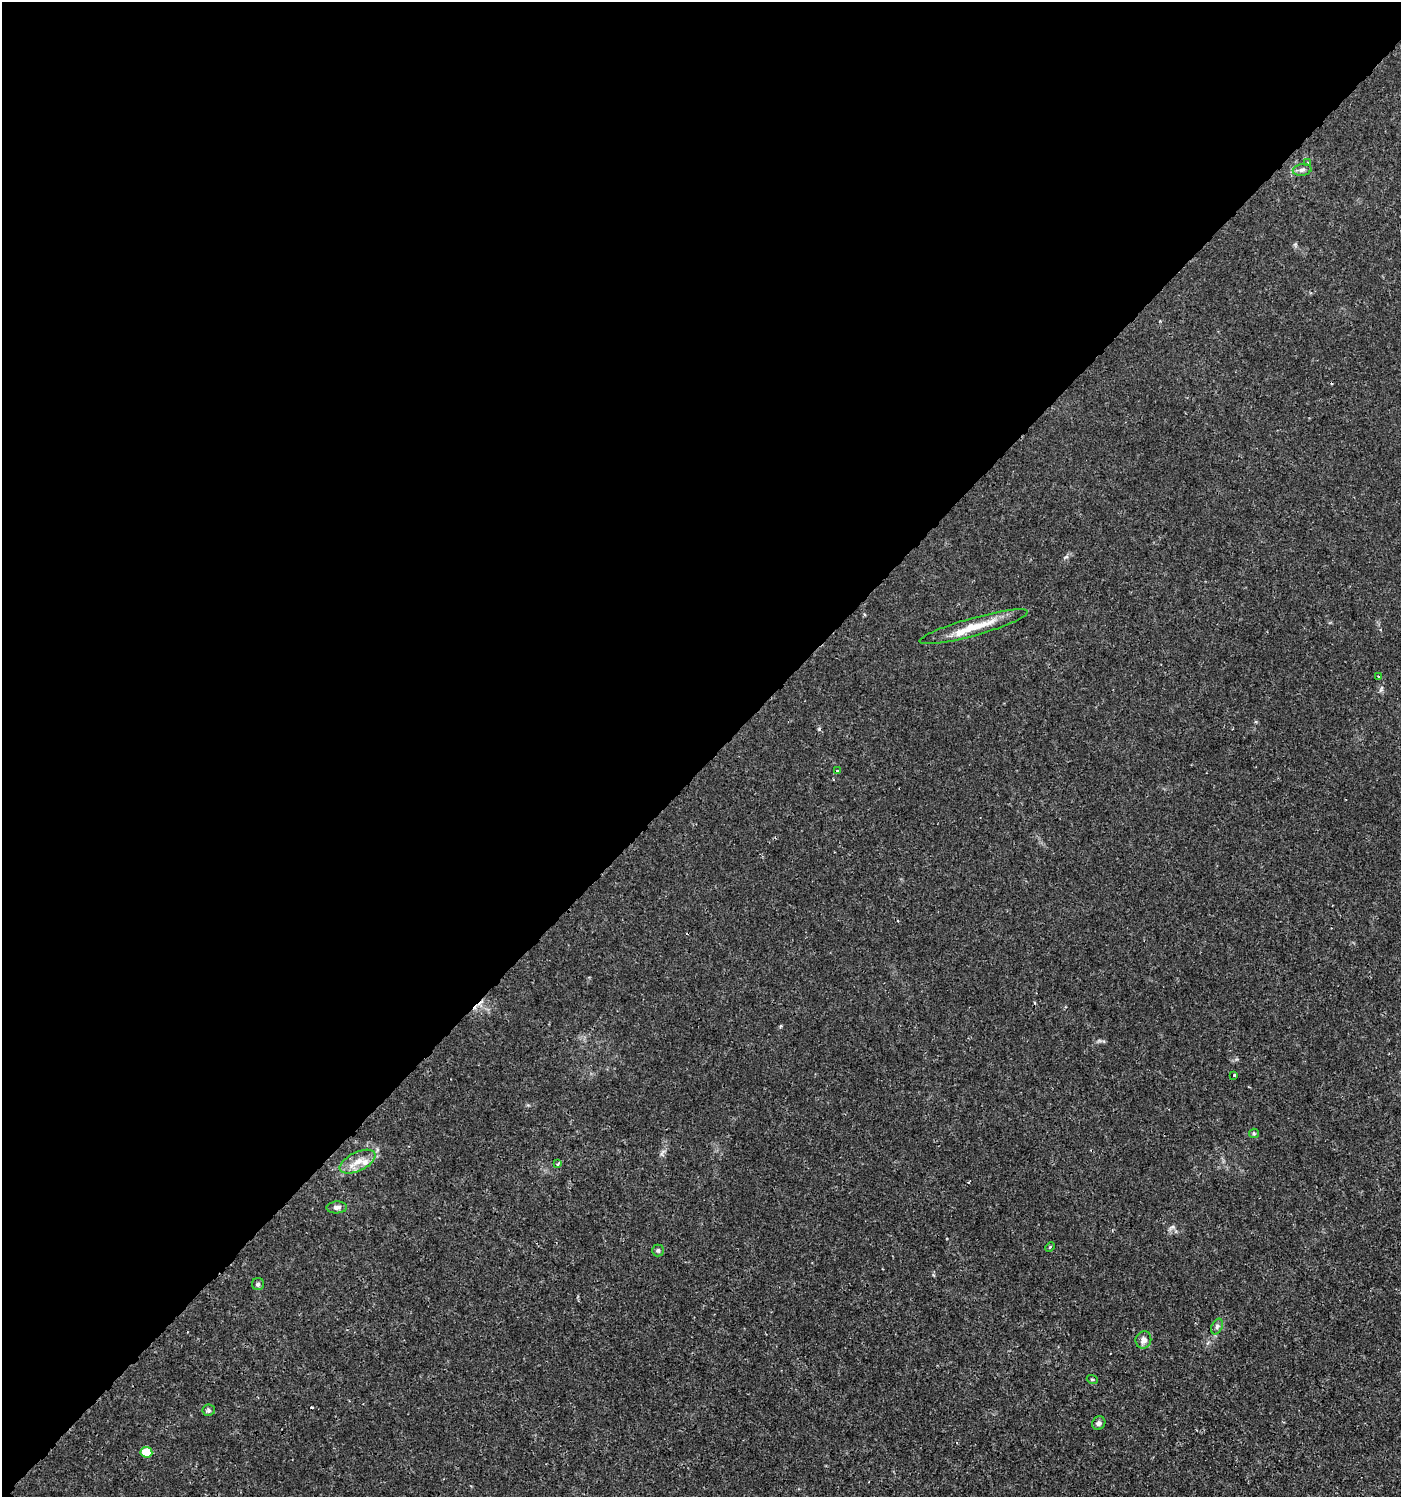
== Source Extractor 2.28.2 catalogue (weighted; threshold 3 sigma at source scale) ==
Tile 5 of 4 x 4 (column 1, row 2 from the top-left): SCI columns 199-1597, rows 3040-4534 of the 6057 x 6072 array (HDU 1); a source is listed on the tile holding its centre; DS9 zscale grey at full resolution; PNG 1403 x 1499 px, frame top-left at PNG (2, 2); each listed source drawn as its Kron ellipse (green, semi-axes under 4 px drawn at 4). Shown black and unused: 51% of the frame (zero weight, under 3 of 4 exposures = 5% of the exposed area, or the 3 px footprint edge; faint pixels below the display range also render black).
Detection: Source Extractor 2.28.2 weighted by HDU 2 'WHT'; one run over the whole footprint, this tile lists its part. Background 0.00101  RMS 7.8e-04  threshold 0.0035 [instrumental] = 3 sigma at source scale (4.5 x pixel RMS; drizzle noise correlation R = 1.50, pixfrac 1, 0.0396/0.0396 arcsec/px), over >= 5 px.
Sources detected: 25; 5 cosmic-ray / hot-pixel residue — neither listed nor drawn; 1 inside a brighter listed object's ellipse — not listed separately; the other 19 listed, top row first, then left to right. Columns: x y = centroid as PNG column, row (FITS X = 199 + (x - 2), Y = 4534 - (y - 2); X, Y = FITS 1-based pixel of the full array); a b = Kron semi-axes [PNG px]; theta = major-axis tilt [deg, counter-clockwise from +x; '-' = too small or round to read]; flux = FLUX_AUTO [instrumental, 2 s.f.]
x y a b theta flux
1307 163 4 3 - 0.11
1302 170 9 6 10 0.26
974 627 56 9 16 2.1
1378 676 3 2 - 0.065
837 771 3 3 - 0.19
1234 1075 3 3 - 0.13
1254 1133 5 4 - 0.099
358 1162 19 9 26 1.1
558 1164 4 3 - 0.17
337 1207 10 6 2 0.34
1050 1247 5 3 - 0.08
658 1250 6 6 - 0.15
258 1284 6 6 - 0.17
1217 1326 8 5 63 0.21
1143 1340 8 8 - 0.43
1092 1379 5 3 - 0.078
209 1410 6 5 - 0.16
1099 1423 7 6 - 0.24
146 1452 6 5 - 2.1